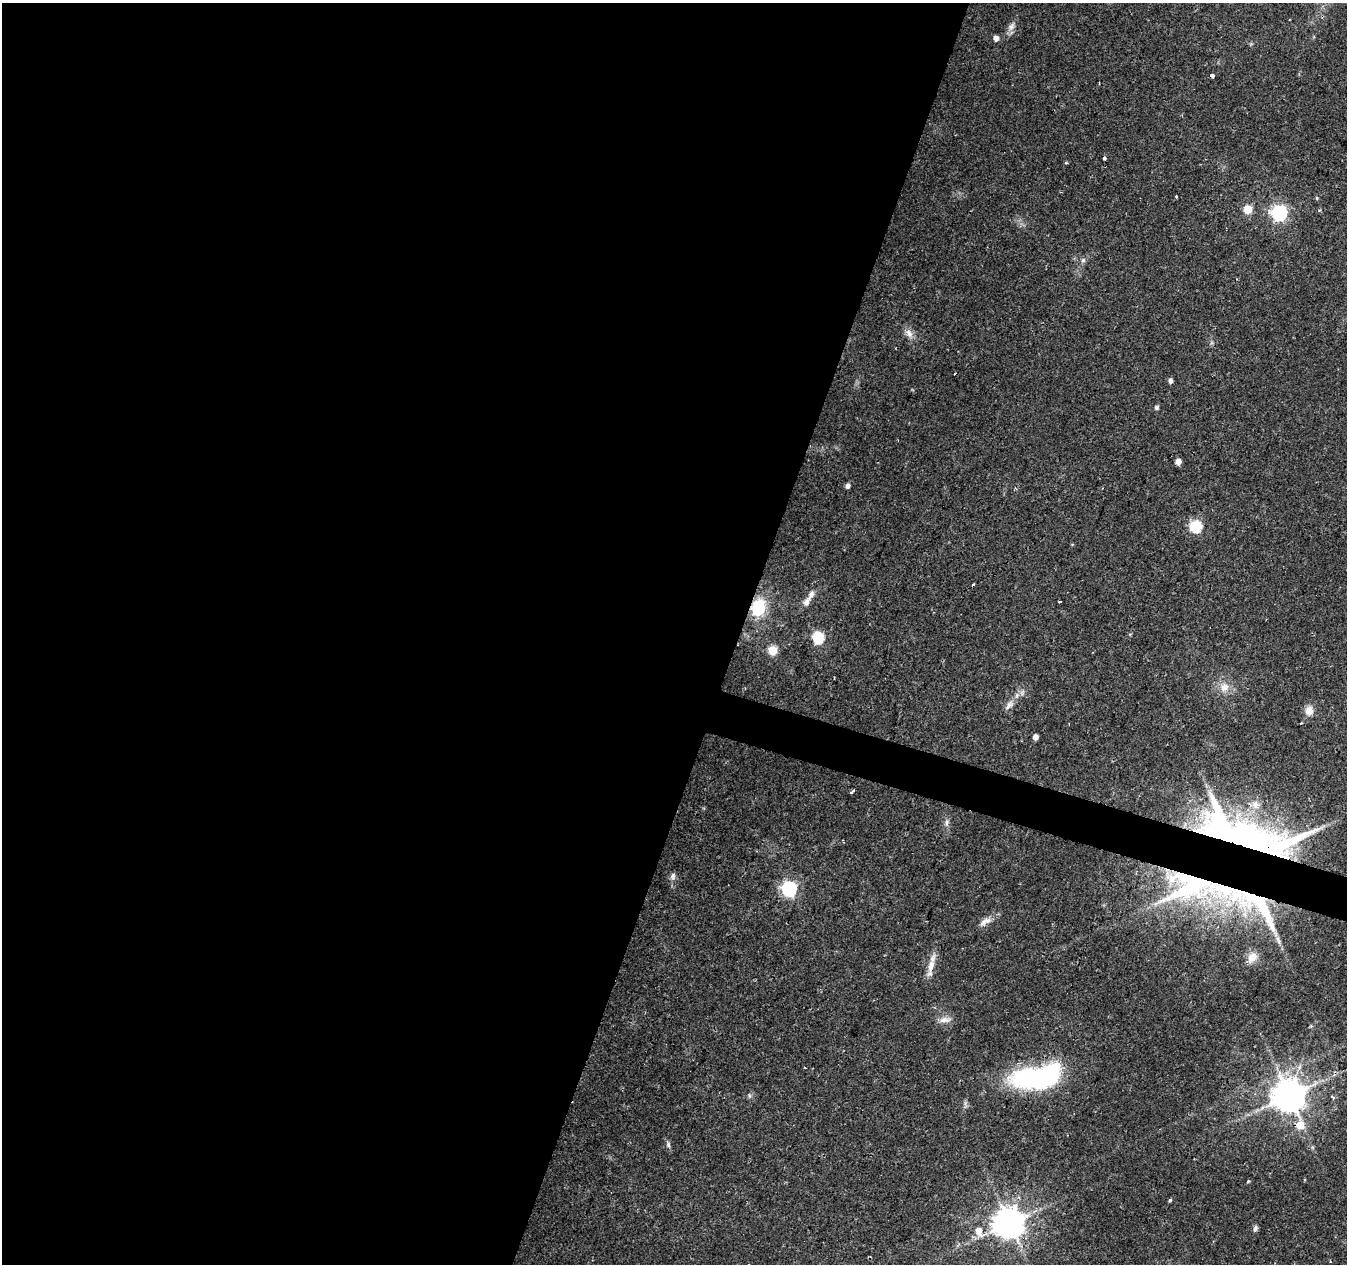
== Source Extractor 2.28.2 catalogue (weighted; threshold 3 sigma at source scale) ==
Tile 5 of 4 x 4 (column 1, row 2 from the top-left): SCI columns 8-1352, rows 2804-4065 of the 5387 x 5542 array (HDU 1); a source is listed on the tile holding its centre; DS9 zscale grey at full resolution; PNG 1349 x 1266 px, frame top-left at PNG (2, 3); no overlay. Shown black and unused: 57% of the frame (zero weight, under 2 of 3 exposures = <1% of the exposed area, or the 3 px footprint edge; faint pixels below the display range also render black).
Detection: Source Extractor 2.28.2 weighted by HDU 2 'WHT'; one run over the whole footprint, this tile lists its part. Background 0.0295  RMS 0.0033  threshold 0.015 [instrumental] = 3 sigma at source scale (4.5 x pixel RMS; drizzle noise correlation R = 1.50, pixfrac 1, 0.0396/0.0396 arcsec/px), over >= 5 px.
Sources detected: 57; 3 inside a brighter object's white glare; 1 cosmic-ray / hot-pixel residue — not listed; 5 inside a brighter listed object's ellipse — not listed separately; the other 48 listed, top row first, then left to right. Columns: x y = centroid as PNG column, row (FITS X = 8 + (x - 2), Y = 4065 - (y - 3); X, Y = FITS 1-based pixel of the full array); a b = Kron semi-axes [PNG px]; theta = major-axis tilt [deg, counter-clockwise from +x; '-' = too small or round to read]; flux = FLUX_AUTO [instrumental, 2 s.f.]
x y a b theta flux
1011 26 12 8 55 1.8
996 38 5 5 - 2
1212 76 4 3 - 2.9
1104 158 4 3 - 1.3
1066 163 3 3 - 0.48
1176 196 3 3 - 0.68
1317 198 4 4 - 0.38
1248 209 10 10 - 3.3
1279 213 7 7 - 91
1083 260 6 6 - 0.77
909 333 13 8 -53 2.2
1170 381 5 4 - 1.3
1156 407 5 4 - 0.93
1178 461 5 4 - 3.1
848 486 5 4 - 1.3
1195 526 6 6 - 35
811 595 16 6 62 2
1060 601 3 3 - 1
758 607 20 15 74 13
818 637 6 5 - 35
772 650 5 5 - 14
1224 687 13 11 47 3.4
1009 705 14 8 59 1.9
1309 711 11 10 - 2.8
1035 737 4 4 - 2.1
854 790 3 3 - 0.55
851 792 3 3 - 0.63
947 822 9 5 85 1
1246 843 59 57 17 110
673 876 10 7 72 1.2
789 889 7 6 - 79
1252 903 118 32 -30 58
985 921 20 7 24 2.4
1252 957 15 12 61 3.4
931 966 33 7 76 3.9
945 1020 18 7 2 2.3
1032 1078 31 16 -3 64
749 1096 6 4 72 0.57
1289 1096 9 9 - 740
1333 1097 5 3 - 0.69
1300 1125 7 7 - 5.4
668 1145 8 5 -80 0.8
1248 1181 4 3 - 0.36
1170 1200 4 4 - 0.46
1009 1223 9 9 - 500
1255 1228 9 5 72 0.91
978 1231 7 6 - 3.9
1330 1261 3 2 - 0.5
Overlapping masked pixels (flux is a lower limit): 3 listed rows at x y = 758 607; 1246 843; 1252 903